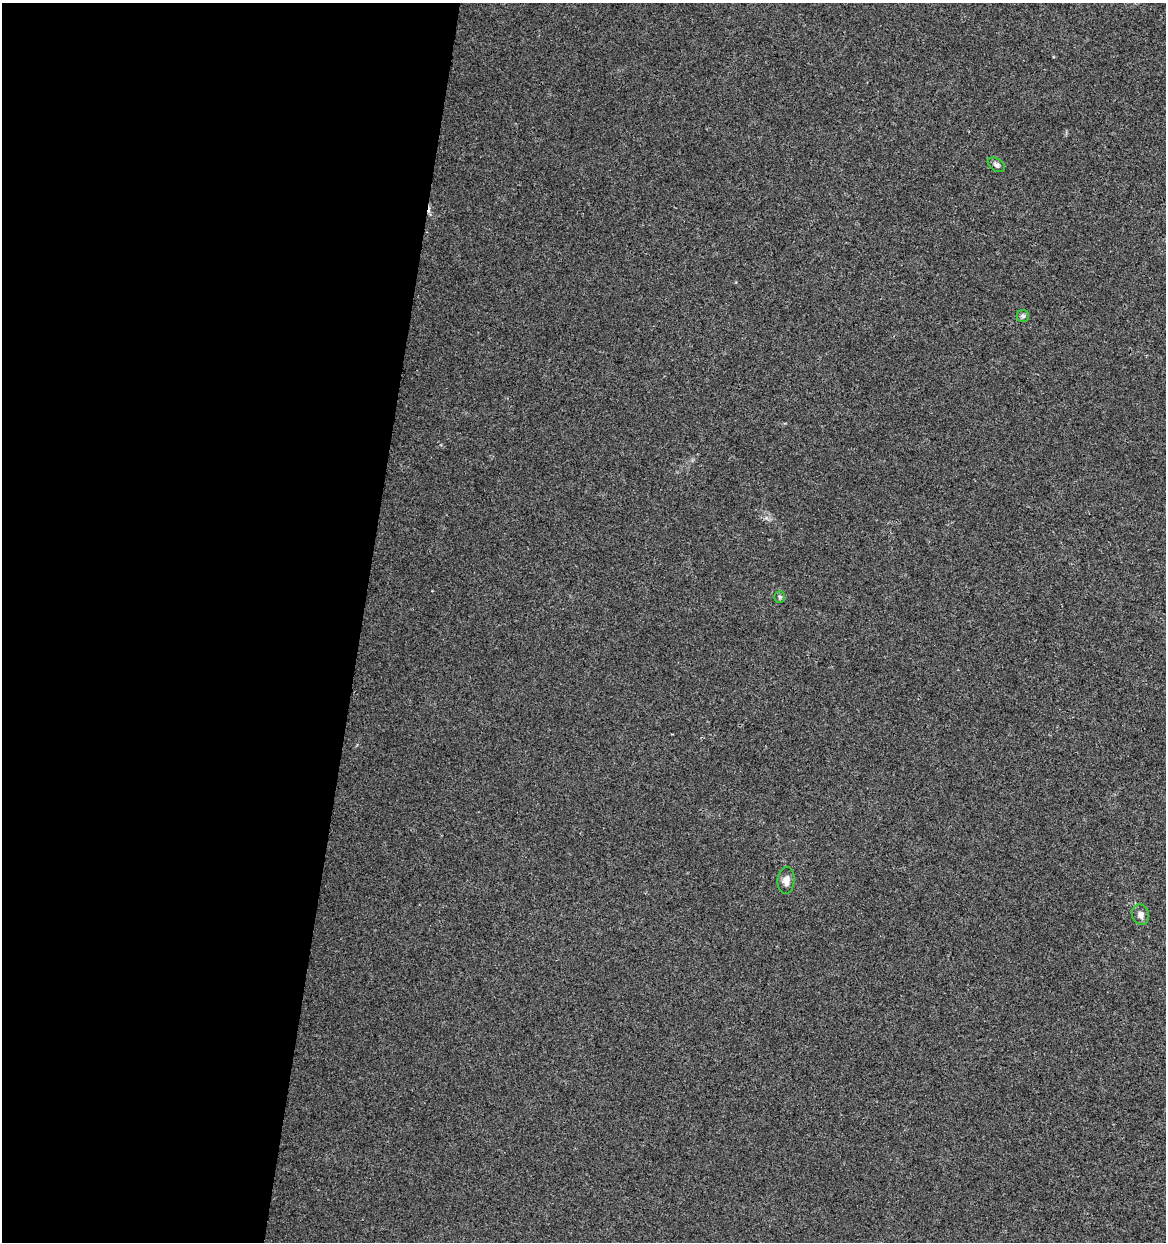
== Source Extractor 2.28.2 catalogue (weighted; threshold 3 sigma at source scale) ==
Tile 5 of 4 x 4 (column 1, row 2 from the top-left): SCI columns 221-1384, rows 2484-3723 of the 5159 x 4962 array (HDU 1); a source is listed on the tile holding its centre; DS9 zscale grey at full resolution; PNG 1168 x 1244 px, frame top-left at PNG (2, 3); each listed source drawn as its Kron ellipse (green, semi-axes under 4 px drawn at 4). Shown black and unused: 31% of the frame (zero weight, under 3 of 4 exposures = <1% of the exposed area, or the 3 px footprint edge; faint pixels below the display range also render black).
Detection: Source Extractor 2.28.2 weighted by HDU 2 'WHT'; one run over the whole footprint, this tile lists its part. Background 0.00577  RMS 0.0027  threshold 0.0121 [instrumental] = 3 sigma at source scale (4.5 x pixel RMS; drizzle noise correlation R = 1.50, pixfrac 1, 0.0396/0.0396 arcsec/px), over >= 5 px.
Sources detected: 6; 1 cosmic-ray / hot-pixel residue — neither listed nor drawn; the other 5 listed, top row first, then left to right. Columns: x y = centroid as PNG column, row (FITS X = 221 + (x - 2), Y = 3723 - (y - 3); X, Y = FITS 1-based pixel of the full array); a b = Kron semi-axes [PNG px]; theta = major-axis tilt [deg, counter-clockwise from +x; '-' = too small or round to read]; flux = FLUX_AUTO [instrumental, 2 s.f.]
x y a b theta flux
996 165 9 6 -32 0.74
1023 316 6 6 - 0.58
780 597 5 5 - 0.43
786 880 13 8 86 1.9
1141 914 10 8 -71 1.4